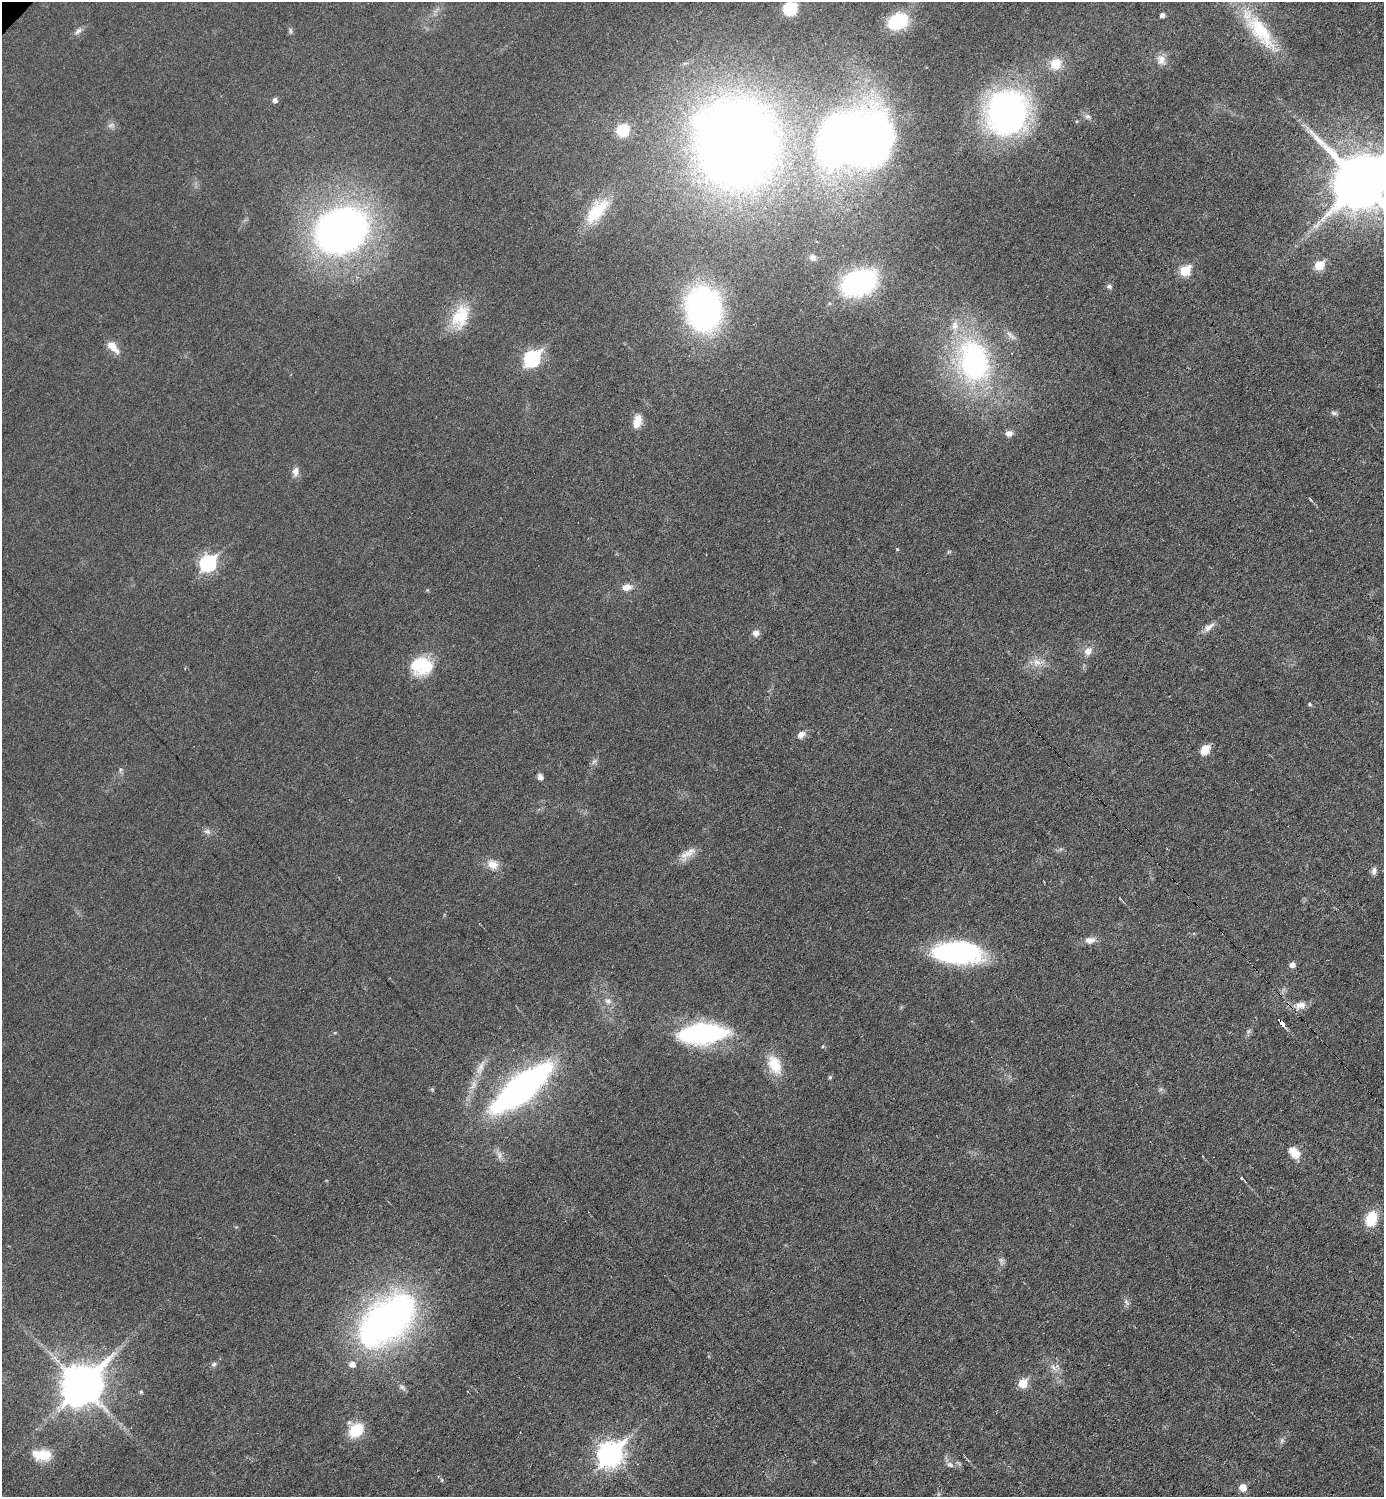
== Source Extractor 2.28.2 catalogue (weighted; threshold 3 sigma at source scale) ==
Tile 6 of 4 x 4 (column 2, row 2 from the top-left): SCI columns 1537-2918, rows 2992-4486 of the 5981 x 5981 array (HDU 1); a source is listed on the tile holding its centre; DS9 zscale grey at full resolution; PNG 1386 x 1499 px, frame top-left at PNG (2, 2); no overlay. Shown black and unused: <1% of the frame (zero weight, under 3 of 6 exposures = <1% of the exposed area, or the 3 px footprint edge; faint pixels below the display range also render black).
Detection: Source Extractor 2.28.2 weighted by HDU 2 'WHT'; one run over the whole footprint, this tile lists its part. Background 0.0173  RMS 0.0035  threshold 0.0144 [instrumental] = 3 sigma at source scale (4.09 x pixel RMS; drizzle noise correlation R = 1.36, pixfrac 0.8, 0.05/0.05 arcsec/px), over >= 5 px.
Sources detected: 90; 2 too faint to see at this stretch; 1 inside a brighter object's white glare — not listed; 3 inside a brighter listed object's ellipse — not listed separately; the other 84 listed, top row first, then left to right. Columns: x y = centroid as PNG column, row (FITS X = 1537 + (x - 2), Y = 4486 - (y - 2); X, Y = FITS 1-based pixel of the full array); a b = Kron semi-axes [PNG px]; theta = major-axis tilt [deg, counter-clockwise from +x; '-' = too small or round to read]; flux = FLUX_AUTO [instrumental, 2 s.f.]
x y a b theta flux
790 9 11 10 - 14
1162 15 4 4 - 1.4
899 21 16 12 25 24
78 31 11 6 44 1.3
290 31 8 4 -82 0.62
1260 31 61 21 -53 24
1161 60 14 10 89 2.7
1055 64 14 13 - 6
275 100 5 5 - 1.2
1007 112 34 32 89 130
1087 116 8 5 -6 0.88
623 130 11 10 - 9.5
856 138 59 45 -4 340
736 142 62 56 -79 480
1360 181 18 16 42 2500
596 211 38 17 49 13
341 231 42 33 26 210
813 257 10 9 - 1.5
1319 265 6 5 - 12
1185 270 6 6 - 17
859 283 24 16 21 76
1109 286 7 6 - 0.8
703 309 34 27 -82 110
460 317 33 20 66 12
1010 335 20 5 -41 1.5
112 347 19 8 -46 3.9
532 359 8 7 - 73
974 361 56 40 -77 66
1333 413 8 5 -23 0.79
637 421 17 10 75 3.6
1009 433 9 7 15 1.9
295 471 13 8 85 2
1310 499 5 3 - 0.31
897 549 4 3 - 0.29
208 563 8 7 - 73
627 587 12 8 7 2.9
1209 627 18 7 36 2.2
756 633 9 9 - 1.6
1088 651 12 9 65 2.7
1037 662 16 11 -6 3.7
423 664 26 22 -86 13
1309 704 5 4 - 0.5
801 735 11 8 41 1.9
1205 750 10 8 53 4.5
594 761 9 5 44 0.89
120 770 6 4 72 0.55
540 777 6 5 - 1.6
207 831 10 7 -12 1.2
687 854 27 10 39 3.7
493 864 15 12 -32 3.6
1374 871 10 6 79 1.3
1090 940 15 9 5 2.4
957 953 44 19 -2 64
1292 965 5 5 - 2.1
608 1001 10 7 -19 1.5
1300 1005 17 11 15 3.2
1281 1022 6 3 -52 20
1249 1031 7 4 70 0.67
702 1033 47 19 5 53
823 1046 5 4 - 0.36
774 1065 27 16 -66 8.4
480 1067 25 8 66 4
830 1077 4 4 - 0.56
521 1088 49 16 39 160
1161 1089 7 4 71 0.58
1294 1152 16 10 -46 4.5
499 1155 12 5 -79 1.4
1242 1178 5 3 - 0.52
1371 1219 15 11 73 9.2
1001 1260 7 5 -44 0.85
1126 1302 10 6 -59 1
387 1320 58 32 41 150
214 1364 8 6 31 0.81
1053 1367 12 5 -45 1.5
1023 1383 6 6 - 10
81 1385 14 11 45 1000
402 1387 11 6 -40 1.1
141 1392 5 4 - 0.46
356 1430 15 12 40 11
610 1454 11 9 45 240
42 1455 22 12 -5 8.2
950 1465 10 7 -29 1.4
442 1480 6 3 -72 0.39
1243 1487 6 6 - 4.3
Overlapping masked pixels (flux is a lower limit): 1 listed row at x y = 1281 1022
Isophote crosses this tile's border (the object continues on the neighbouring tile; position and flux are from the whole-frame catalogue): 1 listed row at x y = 1360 181